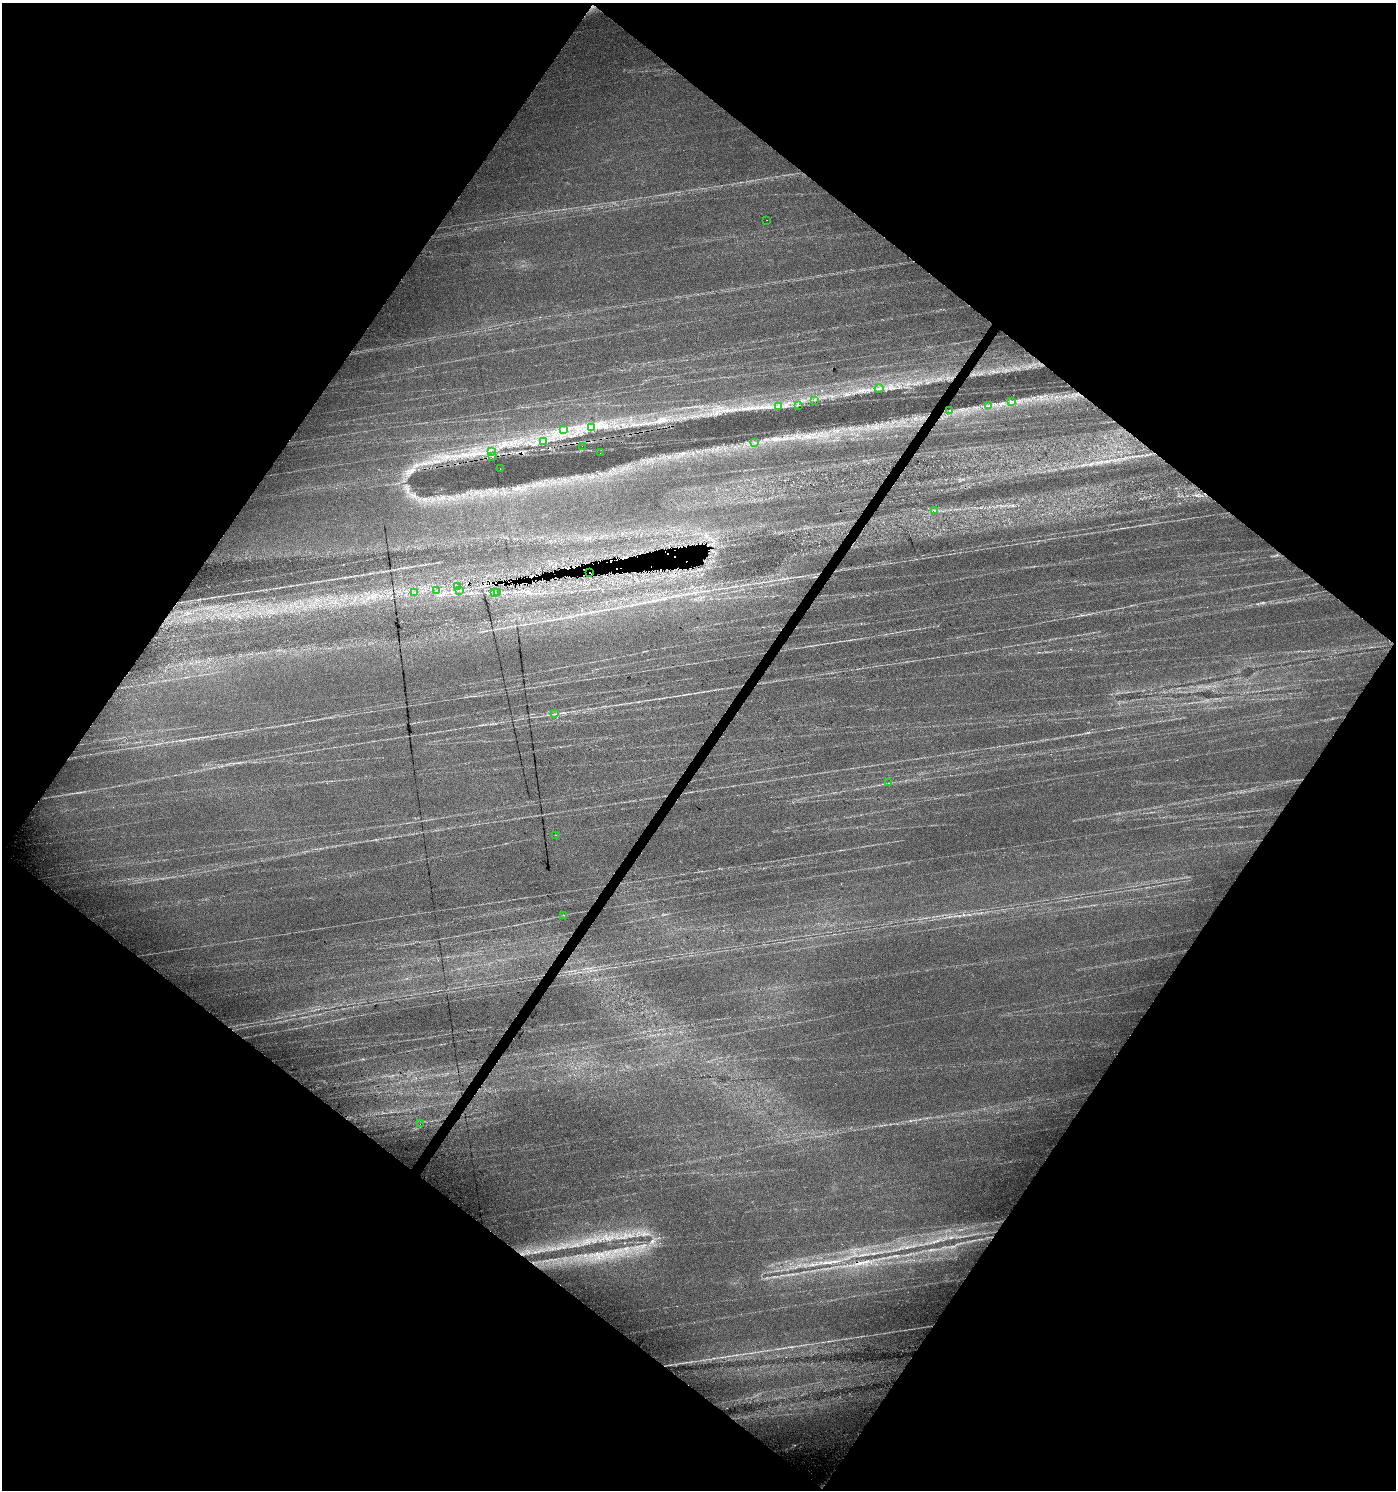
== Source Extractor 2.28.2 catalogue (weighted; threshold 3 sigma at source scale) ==
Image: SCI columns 182-5754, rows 7-5957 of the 6002 x 5958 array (HDU 1 of 3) = the unmasked area's bounding box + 8 px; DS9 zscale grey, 4 x 4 block average (1 PNG px = mean of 4 x 4 image px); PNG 1398 x 1492 px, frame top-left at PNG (2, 3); each listed source drawn as its Kron ellipse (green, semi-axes under 4 px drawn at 4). Shown black and unused: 50% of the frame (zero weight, under 3 of 4 exposures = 1% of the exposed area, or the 3 px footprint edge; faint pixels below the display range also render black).
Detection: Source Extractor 2.28.2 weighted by HDU 2 'WHT'. Background 0.0259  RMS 0.0046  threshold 0.0206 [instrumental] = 3 sigma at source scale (4.5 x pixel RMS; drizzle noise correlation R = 1.50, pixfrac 1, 0.0396/0.0396 arcsec/px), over >= 5 px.
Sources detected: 37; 5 cosmic-ray / hot-pixel residue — neither listed nor drawn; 2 coinciding with a brighter row at this scale — not listed separately; the other 30 listed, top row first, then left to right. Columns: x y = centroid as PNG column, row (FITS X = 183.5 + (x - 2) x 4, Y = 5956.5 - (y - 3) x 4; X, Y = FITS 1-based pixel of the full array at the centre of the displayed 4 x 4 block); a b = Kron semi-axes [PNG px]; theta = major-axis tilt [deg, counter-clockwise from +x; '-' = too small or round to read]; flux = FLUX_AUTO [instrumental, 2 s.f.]
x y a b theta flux
766 220 2 2 - 1.3
879 389 4 2 - 3.9
815 400 2 2 - 1.2
1011 401 2 2 - 1.2
798 405 2 2 - 1
989 406 2 2 - 1.2
779 407 3 2 - 1.3
949 410 2 2 - 0.93
592 427 4 2 - 5.6
563 430 2 2 - 2.3
544 442 3 2 - 2.3
755 442 2 2 - 1
582 446 2 2 - 0.52
491 452 2 2 - 0.97
600 453 2 2 - 0.54
493 457 2 2 - 2.5
500 469 2 2 - 1.9
934 511 2 2 - 1.3
589 573 2 2 - 1.2
457 586 2 2 - 0.72
436 590 2 2 - 1.2
460 590 2 2 - 0.99
495 592 2 2 - 1.2
415 593 2 2 - 0.81
498 593 2 2 - 0.82
555 714 2 2 - 0.71
888 783 2 2 - 0.76
555 835 2 2 - 2.2
564 915 2 2 - 0.96
420 1124 2 2 - 0.42
Overlapping masked pixels (flux is a lower limit): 2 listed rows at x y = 493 457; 589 573
Diffuse or blended objects may show on this block-average render without a row.